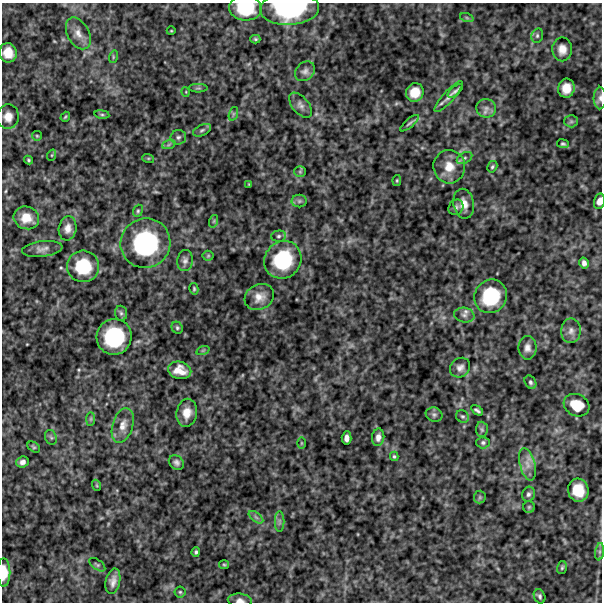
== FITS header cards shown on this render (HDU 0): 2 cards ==
NAXIS1  =                  600
NAXIS2  =                  600

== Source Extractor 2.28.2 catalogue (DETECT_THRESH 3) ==
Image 600 x 600 px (HDU 0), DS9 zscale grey, 1 PNG px = 1 image px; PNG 604 x 604 px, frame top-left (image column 1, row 600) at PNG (2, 3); each listed source drawn as its Kron ellipse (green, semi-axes under 4 px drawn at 4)
Background 527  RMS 130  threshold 383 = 3 sigma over >= 5 px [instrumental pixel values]
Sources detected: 104; all 104 listed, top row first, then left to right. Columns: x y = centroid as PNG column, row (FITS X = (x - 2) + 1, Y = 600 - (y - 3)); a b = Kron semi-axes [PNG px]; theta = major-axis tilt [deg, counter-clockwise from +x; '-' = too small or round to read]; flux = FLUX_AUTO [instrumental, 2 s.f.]
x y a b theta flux
245 8 16 12 -4 380000
290 9 29 16 2 870000
467 18 7 4 -19 13000
171 31 4 3 - 6800
78 33 17 10 -62 88000
537 36 7 5 76 19000
255 39 5 4 - 12000
562 49 12 10 -89 75000
8 53 10 8 -81 120000
113 57 6 4 73 11000
305 71 11 9 42 41000
198 88 9 3 0 13000
566 88 9 8 - 100000
455 91 9 3 39 24000
186 92 5 3 - 6200
415 92 9 8 - 120000
449 97 20 5 48 54000
600 98 11 6 90 35000
300 105 15 8 -50 45000
486 108 10 9 - 48000
102 114 7 4 -8 13000
233 114 7 4 72 17000
8 117 12 10 85 74000
65 117 5 3 - 9600
571 121 6 6 - 19000
410 123 12 4 40 18000
202 130 10 5 25 20000
37 136 5 4 - 10000
178 137 8 7 - 27000
169 144 7 4 20 19000
563 144 6 4 -8 16000
52 155 6 3 71 9100
148 158 6 4 -18 10000
464 158 8 5 28 21000
28 160 4 3 - 10000
449 167 17 16 - 140000
492 167 6 4 59 14000
300 172 5 5 - 12000
397 180 5 4 - 10000
249 184 3 3 - 7500
299 201 8 6 1 20000
599 201 8 5 75 53000
464 204 15 10 -80 81000
456 207 8 7 - 25000
138 211 6 4 69 13000
26 218 13 11 -21 120000
214 221 6 4 71 12000
68 228 12 9 81 60000
278 236 7 5 3 20000
145 243 25 24 - 980000
42 249 20 8 7 54000
208 256 5 5 - 11000
283 260 19 18 - 540000
185 261 10 7 83 36000
584 263 5 4 - 31000
83 266 16 16 - 360000
194 289 6 4 -77 12000
491 296 17 16 - 470000
259 297 15 12 28 86000
121 313 7 6 - 20000
464 315 10 7 -12 36000
177 328 6 5 - 15000
571 331 12 10 88 53000
114 337 18 17 - 620000
527 348 12 9 -90 50000
203 350 7 4 19 12000
460 368 11 9 38 45000
180 370 12 8 -13 100000
530 382 7 5 -59 19000
576 405 13 10 -27 210000
477 410 7 3 -33 19000
187 413 14 10 81 100000
434 415 8 7 - 22000
462 416 7 6 - 17000
91 419 7 4 89 14000
123 425 18 10 73 89000
482 430 8 6 -88 18000
51 437 8 5 -66 19000
378 437 9 6 84 44000
347 438 6 5 - 37000
301 443 6 4 -90 10000
483 443 6 6 - 19000
34 447 7 4 -36 13000
394 456 5 3 - 12000
22 462 6 5 - 36000
176 462 8 6 -37 29000
527 464 16 7 -76 78000
96 485 6 3 -71 8100
578 490 11 10 - 190000
528 494 7 6 - 24000
480 497 6 6 - 16000
529 507 6 6 - 13000
256 517 8 4 -37 23000
279 521 10 5 -90 25000
196 552 5 3 - 15000
600 552 8 4 82 20000
97 565 9 5 -36 16000
224 565 5 4 - 10000
562 567 6 4 73 14000
4 573 14 6 -89 120000
113 581 13 7 78 55000
180 592 5 5 - 14000
540 596 7 5 -67 21000
240 601 12 7 -5 47000
At the frame edge (FLAGS 8, measured only in part): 6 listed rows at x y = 245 8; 290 9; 600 98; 599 201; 4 573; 240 601